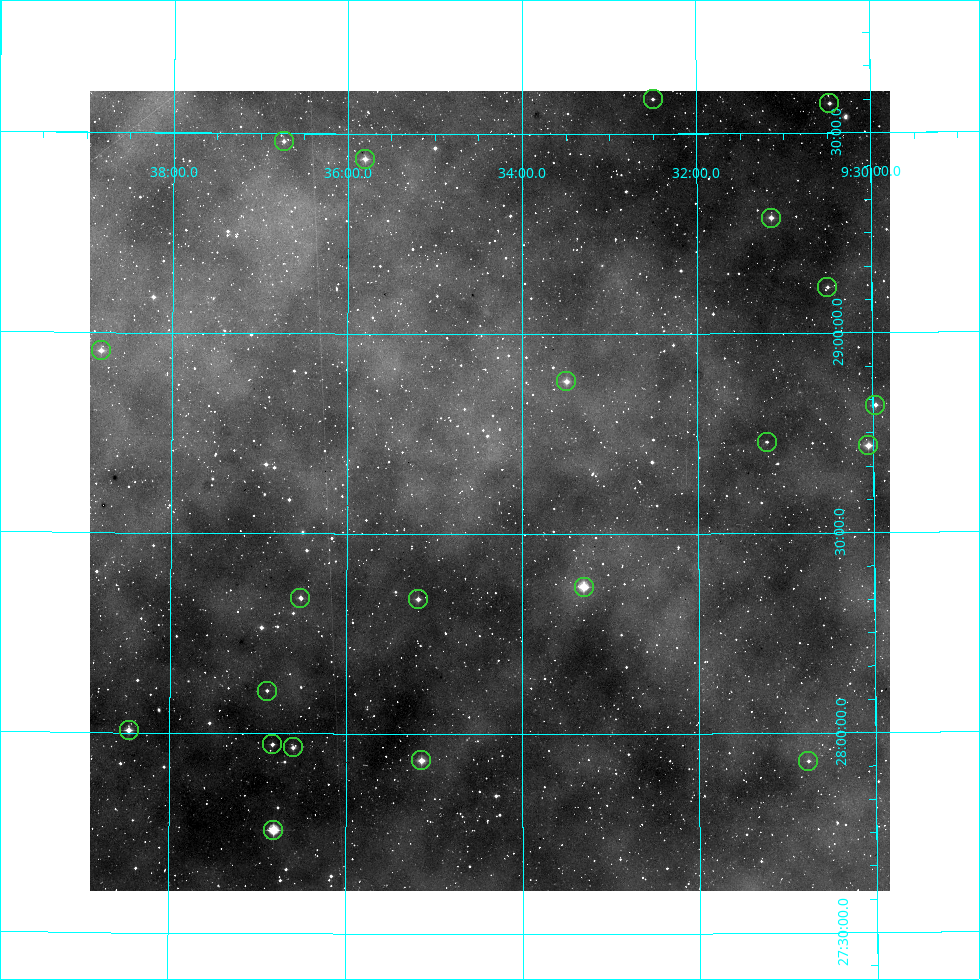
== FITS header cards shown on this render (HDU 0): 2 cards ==
NAXIS1  =                  800
NAXIS2  =                  800

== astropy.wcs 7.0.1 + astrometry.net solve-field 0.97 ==
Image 800 x 800 px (HDU 0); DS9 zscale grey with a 90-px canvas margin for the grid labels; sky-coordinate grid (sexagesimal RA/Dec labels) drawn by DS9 from the SOLVED WCS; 21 Tycho-2 reference stars matched to detected sources circled (green)
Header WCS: RA---AIT/DEC--AIT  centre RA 09:34:22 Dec +28:37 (143.59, +28.61 deg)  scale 9 arcsec/px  FOV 120.0' x 120.0'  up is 0 deg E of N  parity normal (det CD < 0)
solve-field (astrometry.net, Tycho-2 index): SOLVED blind (the header's WCS was not the basis of the solution)
Solved WCS: RA---TAN-SIP/DEC--TAN-SIP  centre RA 09:34:22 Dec +28:37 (143.59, +28.61 deg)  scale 9 arcsec/px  FOV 120.0' x 120.0'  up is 0 deg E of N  parity normal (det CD < 0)
Header WCS and blind solve agree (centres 0.87 arcsec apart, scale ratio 1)
Tycho-2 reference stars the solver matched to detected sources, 21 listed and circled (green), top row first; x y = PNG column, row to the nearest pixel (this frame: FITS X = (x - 90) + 1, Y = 800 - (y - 91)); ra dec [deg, ICRS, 3 dp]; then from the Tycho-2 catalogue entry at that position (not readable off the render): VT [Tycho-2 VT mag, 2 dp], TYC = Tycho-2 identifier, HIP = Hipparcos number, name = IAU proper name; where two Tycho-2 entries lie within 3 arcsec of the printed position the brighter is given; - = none
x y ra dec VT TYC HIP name
653 99 143.124 +29.587 9.43 1965-401-1 - -
829 103 142.617 +29.573 9.21 1965-389-1 46625 -
284 141 144.184 +29.480 9.45 1965-373-1 - -
365 159 143.950 +29.437 9.14 1965-473-1 - -
771 218 142.786 +29.289 9.02 1965-360-1 46694 -
827 287 142.626 +29.114 9.56 1965-1111-1 - -
101 350 144.704 +28.955 9.43 1965-802-1 - -
566 381 143.374 +28.881 8.86 1965-448-1 - -
875 405 142.492 +28.819 9.79 1965-685-1 - -
767 442 142.802 +28.728 10.16 1965-114-1 - -
868 445 142.513 +28.717 8.27 1965-310-1 46591 -
584 587 143.326 +28.368 6.52 1965-655-1 46891 -
300 598 144.131 +28.340 9.33 1965-735-1 - -
418 599 143.796 +28.337 9.20 1965-1075-1 - -
267 691 144.225 +28.107 9.68 1965-238-1 - -
129 730 144.615 +28.006 7.92 1965-1224-1 47311 -
272 744 144.208 +27.973 9.26 1965-764-1 47176 -
293 747 144.150 +27.965 9.47 1965-940-1 - -
421 760 143.786 +27.934 8.40 1965-68-1 - -
808 761 142.691 +27.930 10.15 1965-880-1 - -
273 830 144.204 +27.759 7.08 1965-828-1 47173 -